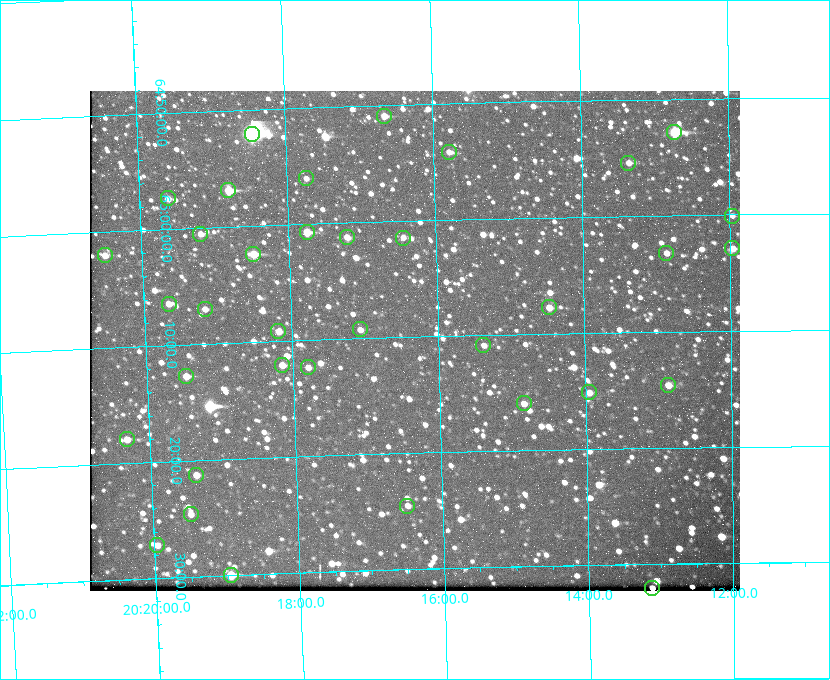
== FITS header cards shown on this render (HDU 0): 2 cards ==
NAXIS1  =                  650 / Width of table row in bytes
NAXIS2  =                  500 / Number of rows in table

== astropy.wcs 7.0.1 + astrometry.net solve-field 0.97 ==
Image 650 x 500 px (HDU 0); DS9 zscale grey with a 90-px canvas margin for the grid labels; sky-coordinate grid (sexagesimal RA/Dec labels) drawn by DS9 from the SOLVED WCS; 36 Tycho-2 reference stars matched to detected sources circled (green)
Header WCS: none
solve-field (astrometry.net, Tycho-2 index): SOLVED blind (the file carries no WCS)
Solved WCS: RA---TAN-SIP/DEC--TAN-SIP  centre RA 20:16:19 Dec +65:10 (304.08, +65.17 deg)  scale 5.17 arcsec/px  FOV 56.0' x 43.1'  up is -178 deg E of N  parity flipped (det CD > 0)
(file carries no celestial WCS; the grid is the blind solution)
Tycho-2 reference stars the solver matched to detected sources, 36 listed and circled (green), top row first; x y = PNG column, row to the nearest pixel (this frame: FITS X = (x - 90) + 1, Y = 500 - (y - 91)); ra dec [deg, ICRS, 3 dp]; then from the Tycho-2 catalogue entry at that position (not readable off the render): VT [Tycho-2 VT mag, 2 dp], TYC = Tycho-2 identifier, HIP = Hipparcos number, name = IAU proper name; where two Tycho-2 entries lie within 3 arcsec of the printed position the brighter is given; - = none
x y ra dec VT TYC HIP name
384 116 304.164 +64.849 10.65 4240-315-1 - -
674 132 303.184 +64.880 9.02 4240-488-1 - -
252 134 304.612 +64.868 7.89 4241-1703-1 100101 -
449 152 303.948 +64.903 11.68 4240-549-1 - -
628 163 303.341 +64.923 11.58 4240-148-1 - -
306 178 304.434 +64.934 11.97 4241-1827-1 - -
228 190 304.698 +64.948 10.27 4241-1684-1 - -
168 198 304.904 +64.956 11.57 4241-1578-1 - -
732 216 302.992 +65.001 11.85 4240-479-1 - -
307 232 304.437 +65.012 10.41 4241-1775-1 - -
200 234 304.798 +65.009 11.15 4241-1628-1 - -
347 237 304.302 +65.021 11.64 4241-1611-1 - -
403 238 304.112 +65.024 12.29 4240-364-1 - -
732 248 302.992 +65.048 11.44 4240-88-1 - -
666 253 303.217 +65.054 11.98 4240-166-1 - -
253 254 304.620 +65.041 10.25 4241-1573-1 - -
105 255 305.126 +65.034 11.39 4241-358-1 - -
169 304 304.916 +65.107 11.17 4241-1518-1 - -
549 307 303.620 +65.129 11.18 4240-34-1 - -
205 309 304.793 +65.117 11.79 4241-1700-1 - -
360 329 304.266 +65.154 11.64 4240-724-1 - -
278 331 304.544 +65.153 12.05 4241-1582-1 - -
483 345 303.846 +65.181 11.99 4240-1077-1 - -
282 365 304.537 +65.201 11.44 4241-1860-1 - -
308 367 304.448 +65.206 12.12 4241-1643-1 - -
186 376 304.866 +65.212 12.00 4241-1293-1 - -
668 385 303.217 +65.244 11.17 4240-236-1 - -
589 392 303.488 +65.252 12.13 4240-1343-1 - -
524 403 303.713 +65.266 11.45 4240-564-1 - -
127 439 305.078 +65.299 11.60 4241-1297-1 - -
196 475 304.845 +65.354 11.82 4241-1491-1 - -
407 506 304.121 +65.408 11.90 4240-305-1 - -
191 514 304.869 +65.410 11.95 4241-1394-1 - -
157 545 304.989 +65.453 12.36 4241-1256-1 - -
231 575 304.739 +65.499 10.16 4241-1715-1 - -
652 588 303.282 +65.535 11.46 4240-242-1 - -